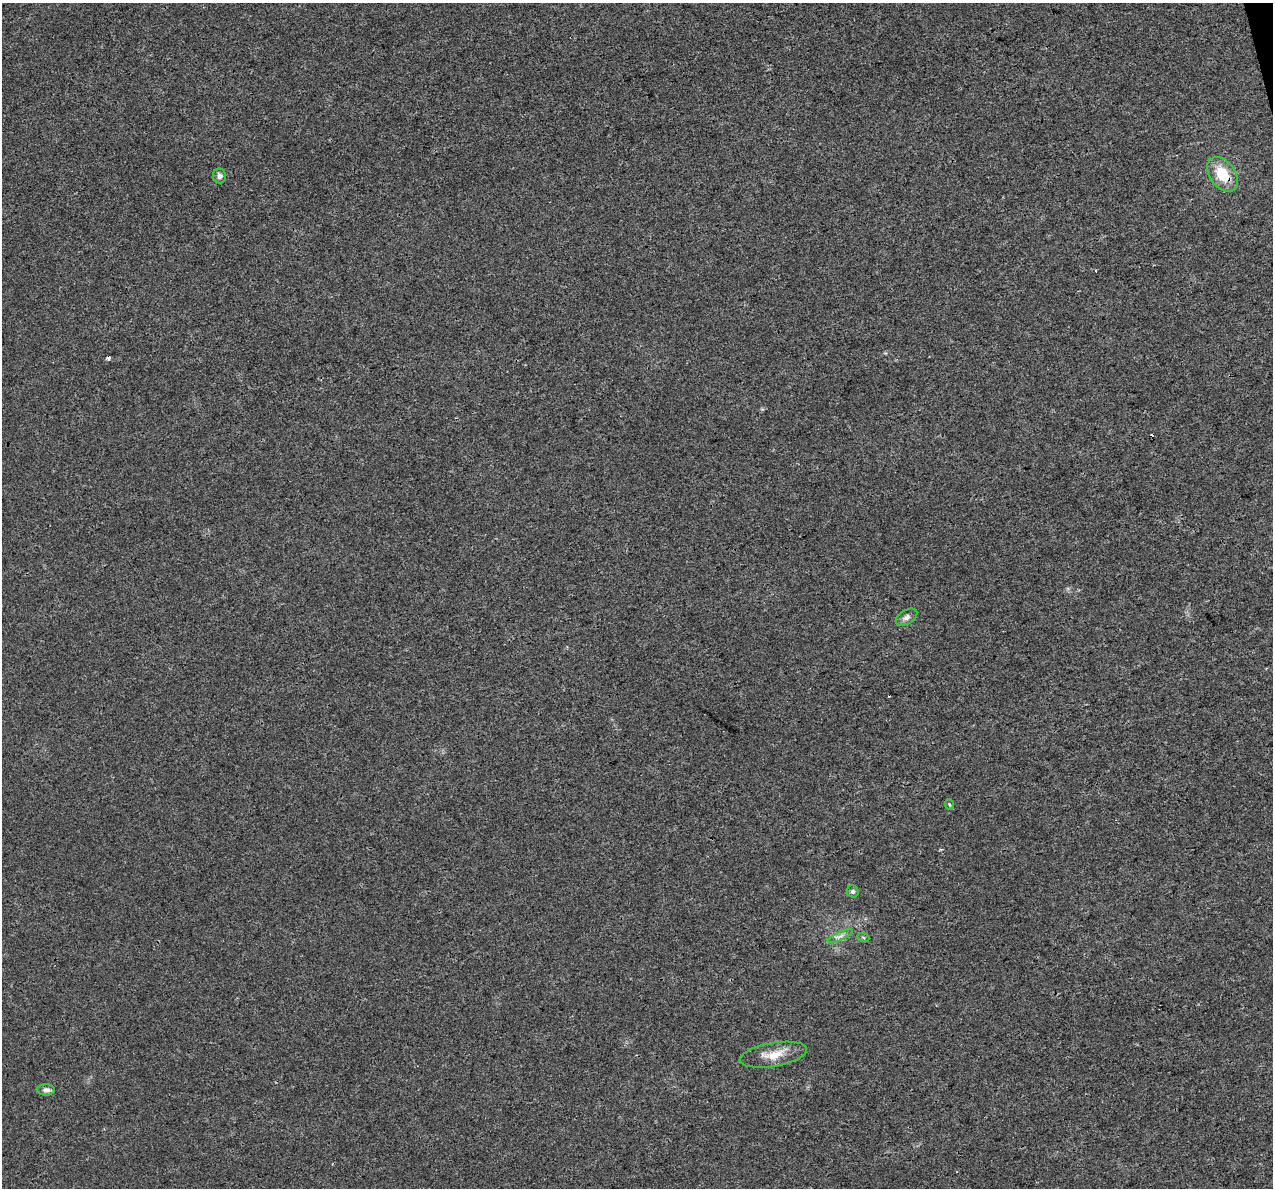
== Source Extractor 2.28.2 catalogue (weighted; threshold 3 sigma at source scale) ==
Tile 10 of 4 x 4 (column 2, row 3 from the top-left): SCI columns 1273-2543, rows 1276-2461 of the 5085 x 4877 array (HDU 1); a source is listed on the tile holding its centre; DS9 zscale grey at full resolution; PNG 1275 x 1190 px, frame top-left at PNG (2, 3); each listed source drawn as its Kron ellipse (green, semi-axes under 4 px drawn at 4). Shown black and unused: <1% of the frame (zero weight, under 3 of 4 exposures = <1% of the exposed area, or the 3 px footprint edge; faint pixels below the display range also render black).
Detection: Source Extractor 2.28.2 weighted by HDU 2 'WHT'; one run over the whole footprint, this tile lists its part. Background 0.00463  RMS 0.0025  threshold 0.0112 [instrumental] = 3 sigma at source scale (4.5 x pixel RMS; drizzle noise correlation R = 1.50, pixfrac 1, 0.0396/0.0396 arcsec/px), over >= 5 px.
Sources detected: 11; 2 cosmic-ray / hot-pixel residue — neither listed nor drawn; the other 9 listed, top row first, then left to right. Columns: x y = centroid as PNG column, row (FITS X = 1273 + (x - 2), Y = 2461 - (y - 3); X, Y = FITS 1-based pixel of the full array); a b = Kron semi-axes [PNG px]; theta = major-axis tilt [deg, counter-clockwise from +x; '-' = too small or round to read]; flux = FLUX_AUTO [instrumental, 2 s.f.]
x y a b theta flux
1223 174 19 13 -53 7.2
219 176 7 6 - 1.1
907 617 12 7 33 1.1
950 805 5 3 - 0.25
853 891 6 5 - 0.65
840 936 14 4 23 1
863 937 6 3 -20 0.28
773 1055 34 12 10 4.7
46 1090 8 5 -1 1
Overlapping masked pixels (flux is a lower limit): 1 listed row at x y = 1223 174